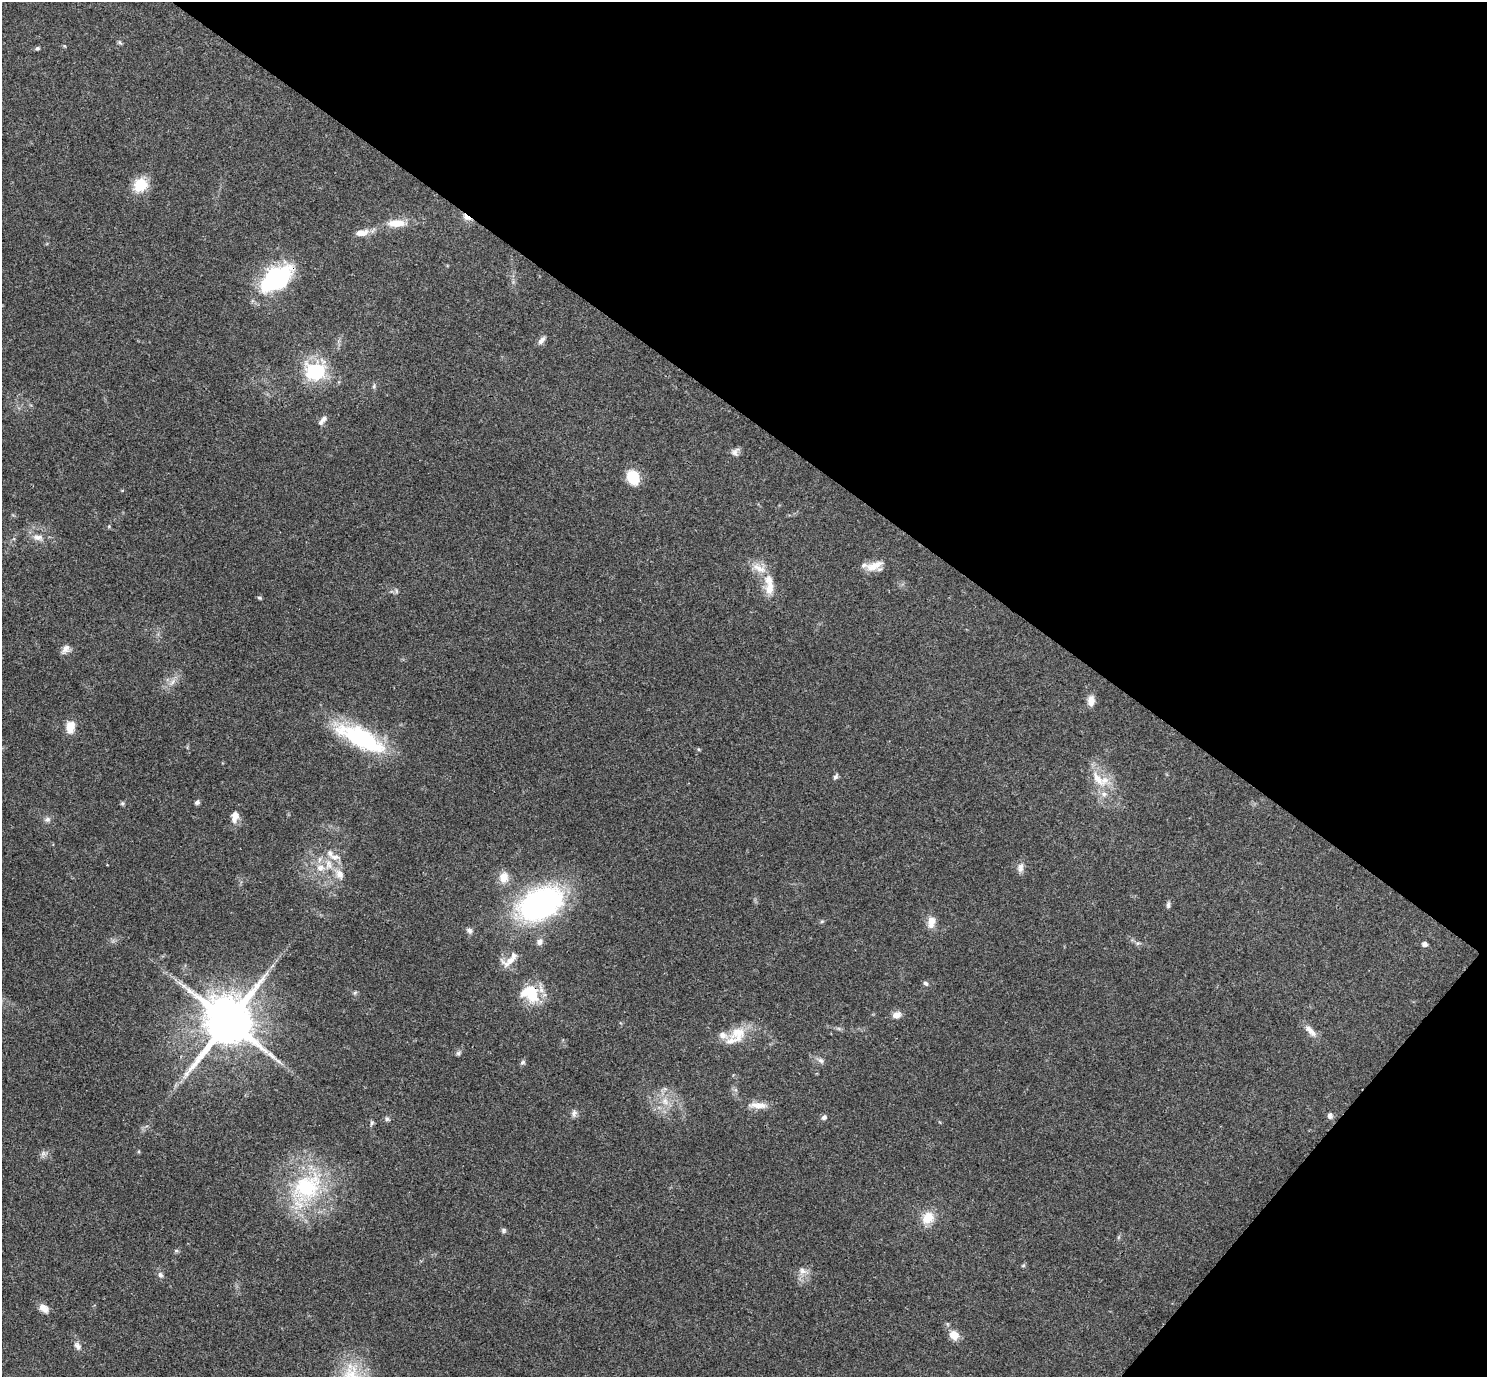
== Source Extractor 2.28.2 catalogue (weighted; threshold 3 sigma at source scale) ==
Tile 8 of 4 x 4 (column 4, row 2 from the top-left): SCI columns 4457-5941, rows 2903-4277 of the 5943 x 5946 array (HDU 1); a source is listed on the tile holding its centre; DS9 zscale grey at full resolution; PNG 1489 x 1379 px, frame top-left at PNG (2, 2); no overlay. Shown black and unused: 35% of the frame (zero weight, under 3 of 4 exposures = <1% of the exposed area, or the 3 px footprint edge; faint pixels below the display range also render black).
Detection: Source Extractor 2.28.2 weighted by HDU 2 'WHT'; one run over the whole footprint, this tile lists its part. Background 0.0766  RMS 0.0062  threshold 0.0279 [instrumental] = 3 sigma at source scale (4.5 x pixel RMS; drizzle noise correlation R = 1.50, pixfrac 1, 0.05/0.05 arcsec/px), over >= 5 px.
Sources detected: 82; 1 inside a brighter object's white glare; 1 long thin detection or spike segment (spike, bleed or trail) — not listed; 9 inside a brighter listed object's ellipse — not listed separately; the other 71 listed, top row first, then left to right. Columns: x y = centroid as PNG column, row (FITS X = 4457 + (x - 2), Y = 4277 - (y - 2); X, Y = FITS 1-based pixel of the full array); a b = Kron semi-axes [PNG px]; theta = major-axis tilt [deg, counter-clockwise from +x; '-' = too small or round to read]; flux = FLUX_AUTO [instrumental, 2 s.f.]
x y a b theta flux
120 42 7 4 -45 0.97
37 48 6 5 - 1
140 185 12 10 39 20
467 217 13 5 -33 3.7
396 223 25 9 3 9.8
362 233 18 8 7 5.6
273 279 39 19 37 62
541 340 12 6 49 2.6
316 371 8 7 - 120
374 386 6 4 72 0.99
323 420 13 5 49 2.8
735 452 13 8 51 2.7
633 478 12 10 -63 19
38 537 16 8 -3 4.5
874 566 23 10 23 7.8
759 568 24 9 -26 7.3
769 589 18 11 80 7.4
259 598 6 4 -4 0.91
66 649 12 8 55 3.7
172 682 8 4 53 2.1
1091 701 13 8 89 4.6
70 727 14 10 81 7.9
361 738 61 21 -27 61
698 749 5 3 - 0.63
836 776 8 5 57 1.4
1097 779 27 9 -52 11
197 802 6 5 - 1.5
122 803 6 5 - 0.98
235 816 13 8 81 5.8
47 819 8 7 - 2.1
328 864 16 9 -83 7.5
1021 868 13 7 85 3.1
340 874 13 10 -56 5.3
504 877 15 12 72 6.9
541 903 37 23 26 160
1168 905 10 5 83 1.5
822 921 6 4 19 0.79
931 922 15 9 83 5.8
469 931 8 6 -47 1.8
540 942 8 8 - 2.8
1138 943 6 4 42 1
1424 944 5 4 - 2.4
510 960 27 9 10 6.8
926 983 7 6 - 1.4
355 993 6 5 - 1
529 993 26 19 -24 21
897 1015 10 7 13 4
228 1021 15 13 52 3800
1310 1031 20 7 -46 4.9
738 1033 23 20 55 15
458 1053 7 5 17 1.3
821 1060 9 6 -47 1.9
523 1062 7 5 29 1.3
665 1101 11 8 -73 4.9
758 1105 27 8 -4 6.5
574 1113 10 7 76 2.2
1330 1115 8 7 - 1.9
824 1117 7 5 40 1.7
387 1119 7 5 -75 1.3
372 1123 6 5 - 1.1
43 1153 7 6 - 1.9
307 1187 44 33 29 63
928 1218 16 13 45 10
504 1230 7 6 - 1.3
176 1251 6 4 18 0.92
1023 1266 6 4 20 0.76
802 1271 10 9 - 3.8
160 1275 8 6 -70 1.9
44 1308 12 8 -42 4.9
954 1335 10 8 -38 7.5
78 1346 12 7 -52 2.8
Overlapping masked pixels (flux is a lower limit): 4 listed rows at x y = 467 217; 273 279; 529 993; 228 1021